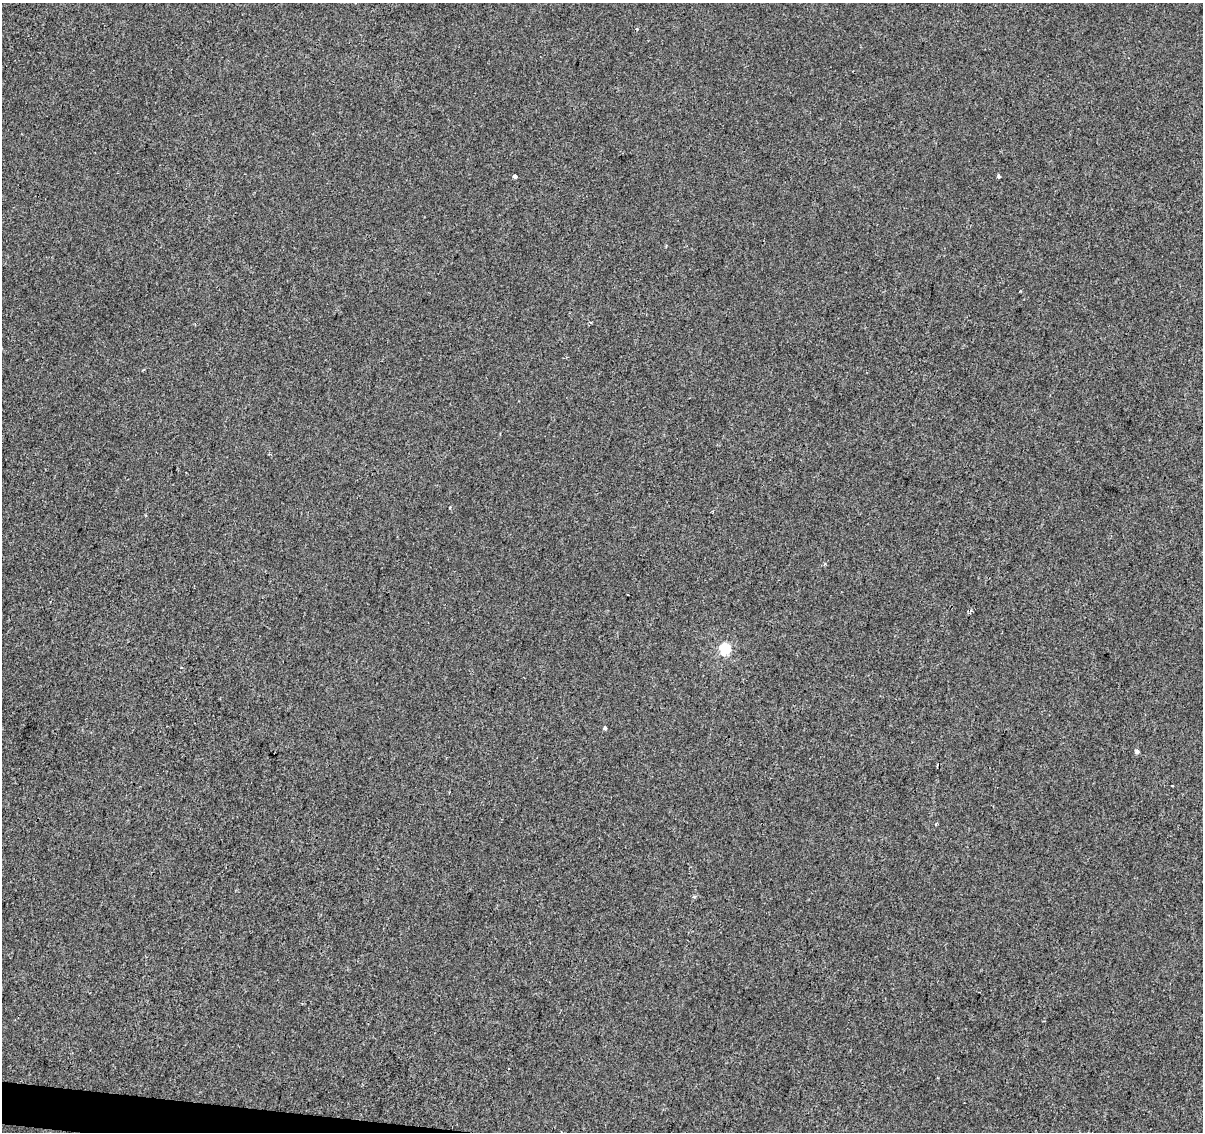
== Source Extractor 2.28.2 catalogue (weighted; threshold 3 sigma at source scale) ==
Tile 7 of 4 x 4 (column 3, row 2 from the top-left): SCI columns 2404-3604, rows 2484-3613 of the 4812 x 5026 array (HDU 1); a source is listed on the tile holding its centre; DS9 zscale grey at full resolution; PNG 1205 x 1134 px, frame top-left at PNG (2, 3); no overlay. Shown black and unused: <1% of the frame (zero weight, under 2 of 3 exposures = <1% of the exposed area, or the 3 px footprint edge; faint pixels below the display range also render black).
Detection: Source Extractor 2.28.2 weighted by HDU 2 'WHT'; one run over the whole footprint, this tile lists its part. Background 4.25e-04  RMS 0.0042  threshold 0.019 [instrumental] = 3 sigma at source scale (4.5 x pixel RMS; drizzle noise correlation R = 1.50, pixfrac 1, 0.0396/0.0396 arcsec/px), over >= 5 px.
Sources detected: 8; all 8 listed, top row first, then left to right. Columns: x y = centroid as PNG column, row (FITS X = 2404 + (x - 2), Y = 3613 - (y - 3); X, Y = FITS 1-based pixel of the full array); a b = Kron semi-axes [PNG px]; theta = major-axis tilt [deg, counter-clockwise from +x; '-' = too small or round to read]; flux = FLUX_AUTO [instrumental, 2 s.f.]
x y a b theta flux
636 29 4 3 - 0.42
515 176 3 3 - 1.4
999 177 4 3 - 1.1
628 595 2 2 - 0.37
725 649 5 5 - 41
605 728 4 4 - 0.8
1137 751 5 4 - 1.1
1173 785 3 3 - 1.6